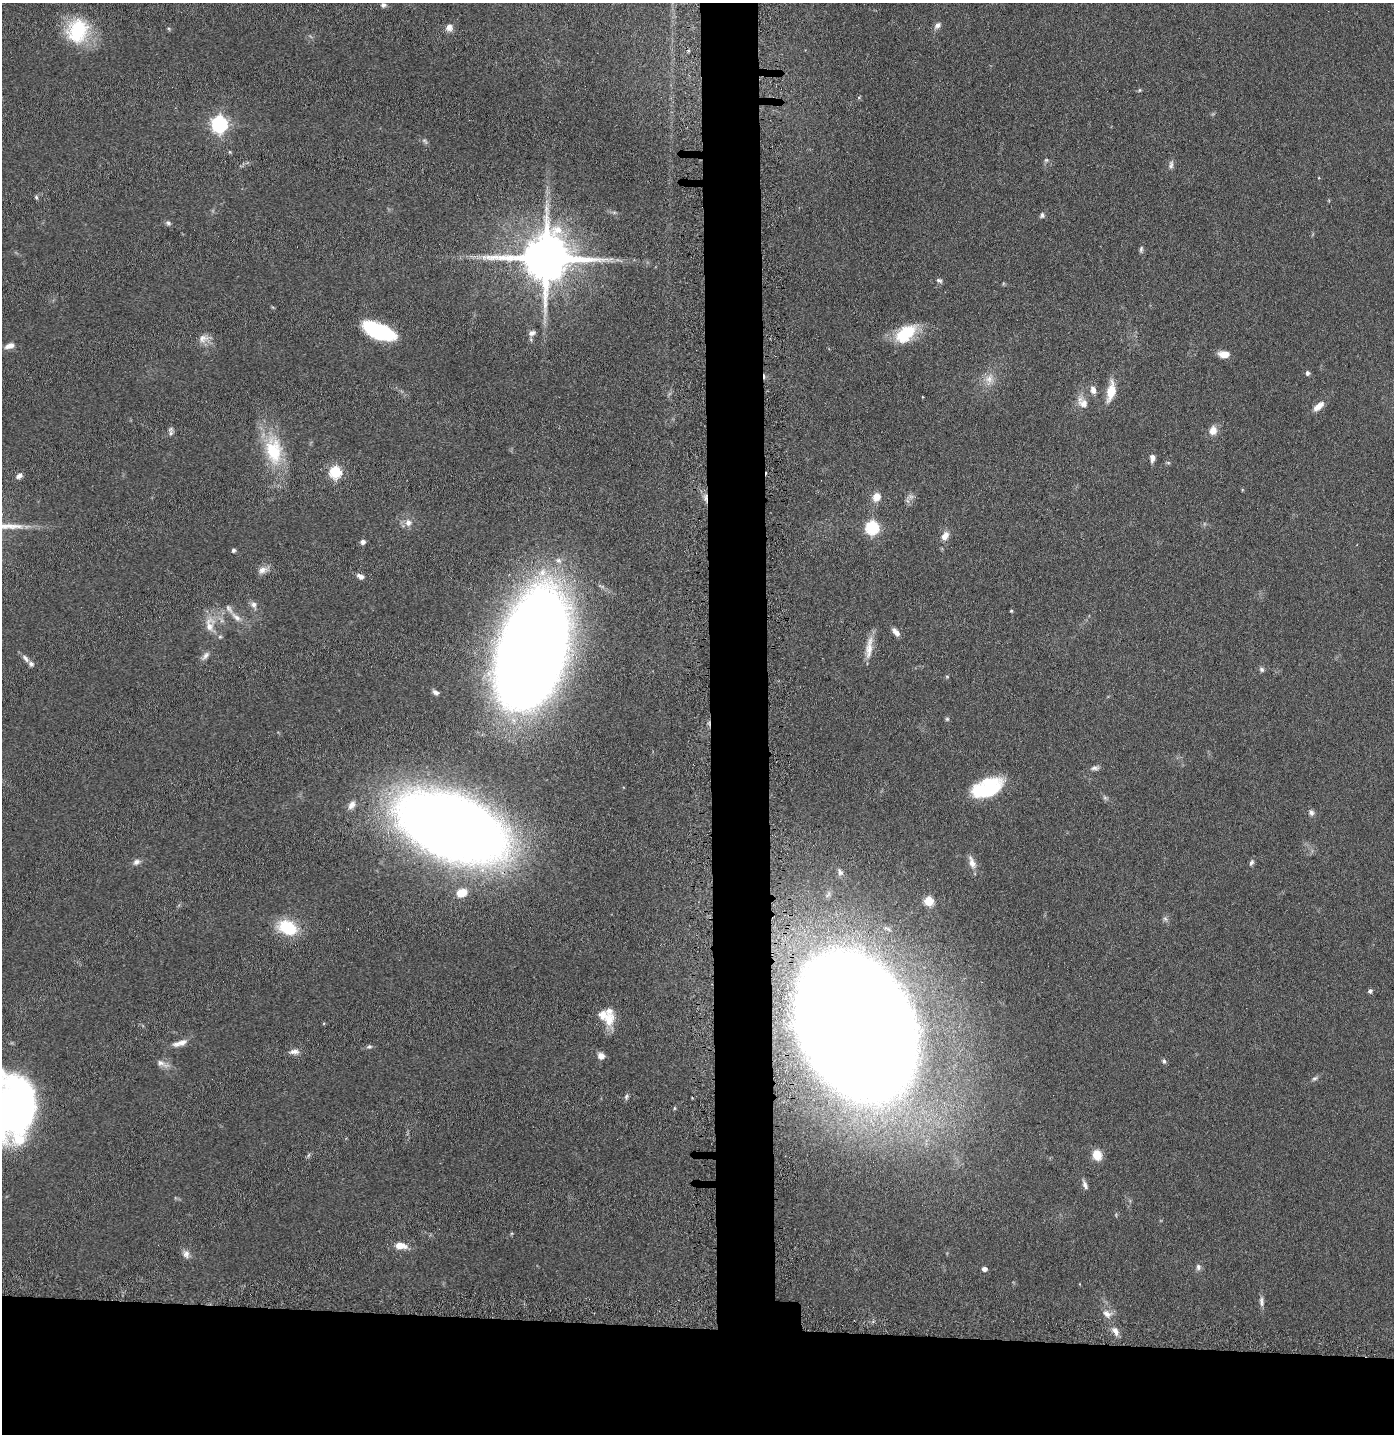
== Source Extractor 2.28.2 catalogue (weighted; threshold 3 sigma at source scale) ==
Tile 8 of 3 x 3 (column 2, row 3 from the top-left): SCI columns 1489-2880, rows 26-1457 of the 4368 x 4346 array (HDU 1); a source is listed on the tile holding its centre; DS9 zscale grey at full resolution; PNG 1396 x 1436 px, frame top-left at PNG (2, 3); no overlay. Shown black and unused: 11% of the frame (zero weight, under 5 of 9 exposures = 4% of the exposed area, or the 3 px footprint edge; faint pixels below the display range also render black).
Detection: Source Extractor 2.28.2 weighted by HDU 2 'WHT'; one run over the whole footprint, this tile lists its part. Background 0.102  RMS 0.0043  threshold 0.0175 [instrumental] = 3 sigma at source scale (4.09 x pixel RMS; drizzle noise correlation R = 1.36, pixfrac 0.8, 0.05/0.05 arcsec/px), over >= 5 px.
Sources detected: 105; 1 inside a brighter object's white glare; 4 cosmic-ray / hot-pixel residue — not listed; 5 inside a brighter listed object's ellipse — not listed separately; the other 95 listed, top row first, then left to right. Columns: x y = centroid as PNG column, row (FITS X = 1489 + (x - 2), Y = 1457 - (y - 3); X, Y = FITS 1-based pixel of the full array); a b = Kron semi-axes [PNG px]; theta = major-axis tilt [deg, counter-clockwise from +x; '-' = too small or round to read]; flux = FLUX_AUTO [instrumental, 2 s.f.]
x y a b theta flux
383 5 7 7 - 1.2
937 25 10 7 45 1.7
449 28 10 9 - 2.4
77 31 31 27 74 25
1140 90 5 5 - 0.51
219 124 7 7 - 130
425 141 9 5 -46 0.92
230 152 5 4 - 0.46
1046 160 6 6 - 0.69
1171 165 13 6 83 1.5
36 197 6 4 -74 0.63
614 212 7 4 -18 0.67
1042 215 8 6 79 0.98
168 223 8 5 -19 0.96
1141 249 9 4 84 0.92
546 258 15 13 2 2600
939 280 9 5 -24 1
377 331 32 13 -23 36
532 333 9 6 21 1.6
906 334 27 15 38 17
203 338 16 11 19 3.3
10 346 12 6 15 2.6
1224 354 11 7 -2 4.9
1307 373 5 5 - 1.2
989 379 17 12 81 4.8
1093 390 11 7 -76 2.3
1111 391 22 9 80 8.1
1083 403 15 12 -53 4.2
1319 406 15 7 41 3.6
1213 430 11 8 76 3.9
171 433 8 6 76 1.3
273 450 42 23 -82 24
1152 458 10 6 87 1.9
1168 463 6 4 -1 0.56
335 472 6 6 - 46
19 476 8 6 42 1.5
876 497 11 10 - 4
911 497 8 7 - 1.7
408 522 9 9 - 2.7
872 528 6 6 - 58
945 536 11 7 59 3.4
363 542 5 5 - 1.5
233 550 4 4 - 1.1
262 570 13 9 23 2.7
360 576 9 6 -28 1.9
254 604 9 7 -65 2
1011 611 4 3 - 0.51
236 617 17 7 -41 3.2
210 625 24 13 89 6.7
896 632 12 6 -49 2.4
869 647 33 8 82 5.4
533 648 82 42 74 1300
205 656 16 6 47 1.9
25 658 13 6 -49 1.9
1262 669 7 6 - 0.99
947 676 5 3 - 0.42
435 692 7 5 -31 1.3
947 719 5 5 - 0.63
1095 768 11 6 4 1.4
990 789 32 16 18 29
1105 797 7 5 -30 0.85
352 805 11 7 55 2.3
1311 813 7 6 - 1.4
452 827 69 38 -19 950
136 862 9 7 29 1.8
972 862 18 8 -69 3.4
1251 863 9 5 62 1.1
840 872 11 7 -62 1.6
461 893 8 6 19 8.2
929 901 5 5 - 20
1165 919 7 5 -44 0.95
288 928 22 15 -23 18
1370 991 6 5 - 0.91
609 1020 21 14 89 7.4
857 1026 82 60 -67 3000
180 1043 21 7 17 3.4
369 1047 7 6 - 0.89
294 1052 14 7 3 2.2
601 1056 8 7 - 2.5
1164 1061 7 6 - 0.83
162 1064 21 7 -24 2.8
1315 1078 8 5 18 0.93
626 1097 8 5 72 0.89
12 1108 57 38 88 180
674 1108 6 4 90 0.41
308 1155 8 3 71 0.66
1097 1155 10 8 -73 6.9
1085 1185 13 5 -68 1.6
400 1246 14 8 -8 4.8
186 1254 12 9 -76 2.3
1198 1267 8 6 -88 1.4
984 1269 6 5 - 1.5
1261 1301 14 6 -84 1.8
1107 1314 14 10 -20 3.3
1115 1331 13 7 -66 2.7
Overlapping masked pixels (flux is a lower limit): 1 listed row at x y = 857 1026
Isophote crosses this tile's border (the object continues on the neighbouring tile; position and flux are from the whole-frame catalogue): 1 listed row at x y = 12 1108